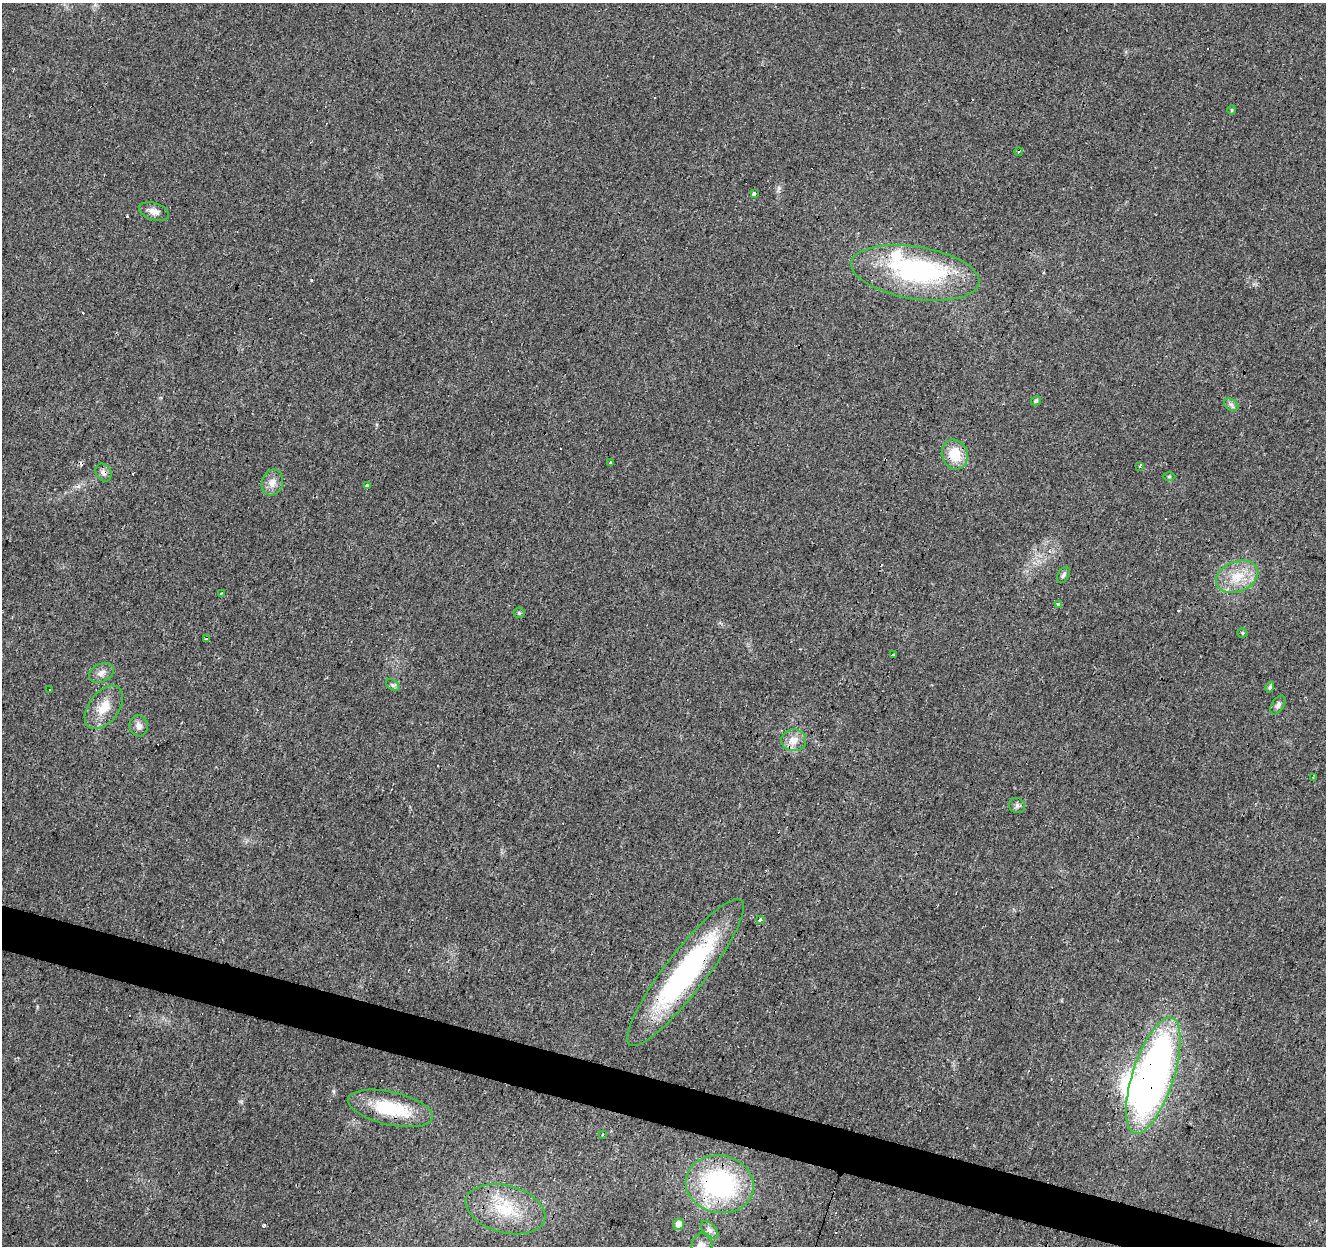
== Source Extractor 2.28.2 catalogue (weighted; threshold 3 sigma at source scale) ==
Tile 6 of 4 x 4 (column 2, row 2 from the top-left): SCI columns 1330-2653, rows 2765-4008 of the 5300 x 5466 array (HDU 1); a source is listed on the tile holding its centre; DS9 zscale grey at full resolution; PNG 1328 x 1248 px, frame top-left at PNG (2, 3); each listed source drawn as its Kron ellipse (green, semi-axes under 4 px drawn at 4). Shown black and unused: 3% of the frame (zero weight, under 3 of 4 exposures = <1% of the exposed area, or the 3 px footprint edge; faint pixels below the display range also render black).
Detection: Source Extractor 2.28.2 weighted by HDU 2 'WHT'; one run over the whole footprint, this tile lists its part. Background 0.0156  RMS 0.0032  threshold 0.0144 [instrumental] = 3 sigma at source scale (4.5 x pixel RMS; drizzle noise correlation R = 1.50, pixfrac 1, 0.0396/0.0396 arcsec/px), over >= 5 px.
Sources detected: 63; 2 inside a brighter object's white glare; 18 cosmic-ray / hot-pixel residue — neither listed nor drawn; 1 inside a brighter listed object's ellipse — not listed separately; the other 42 listed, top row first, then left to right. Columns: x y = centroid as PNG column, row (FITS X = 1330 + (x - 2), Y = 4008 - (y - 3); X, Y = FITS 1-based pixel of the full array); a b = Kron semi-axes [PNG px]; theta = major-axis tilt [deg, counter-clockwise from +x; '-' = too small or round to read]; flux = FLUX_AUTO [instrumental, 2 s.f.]
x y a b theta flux
1232 110 5 4 - 0.39
1019 151 4 3 - 0.47
754 194 4 4 - 4
154 211 15 8 -18 2.2
915 273 65 26 -9 40
1036 401 5 4 - 0.68
1231 405 8 5 -31 0.84
955 454 15 12 -68 8.4
610 463 3 3 - 0.76
1140 466 4 3 - 1.3
103 473 9 7 -58 1.3
1169 477 6 4 0 0.4
272 483 13 10 73 2.5
367 486 3 3 - 8.7
1063 575 9 5 58 0.83
1237 577 22 15 22 7.9
222 593 4 3 - 0.36
1059 604 3 3 - 2.4
519 613 5 5 - 0.46
1243 633 5 4 - 0.42
206 639 3 2 - 0.23
893 655 4 3 - 1.1
101 673 13 9 24 2
393 685 7 4 -34 0.65
1270 687 5 4 - 0.75
50 690 2 2 - 0.32
1278 705 10 6 59 1.1
104 707 25 15 53 6.2
139 726 10 9 - 1.8
794 740 12 11 - 3.3
1313 777 3 2 - 0.35
1017 806 8 7 - 1.1
760 920 3 3 - 2
685 972 91 20 52 61
1153 1075 61 20 72 160
390 1108 43 16 -13 18
603 1134 3 3 - 0.72
720 1184 34 29 -10 47
505 1209 41 23 -15 17
679 1224 5 5 - 2.6
709 1230 11 6 -46 1.4
702 1245 12 10 79 2.7
Overlapping masked pixels (flux is a lower limit): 6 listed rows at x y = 955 454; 103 473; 685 972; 1153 1075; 390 1108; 720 1184
Isophote crosses this tile's border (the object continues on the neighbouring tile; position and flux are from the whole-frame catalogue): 1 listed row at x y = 702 1245
Unlisted compact peaks at least as high as the median listed source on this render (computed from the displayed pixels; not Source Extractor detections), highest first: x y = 779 188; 333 1091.